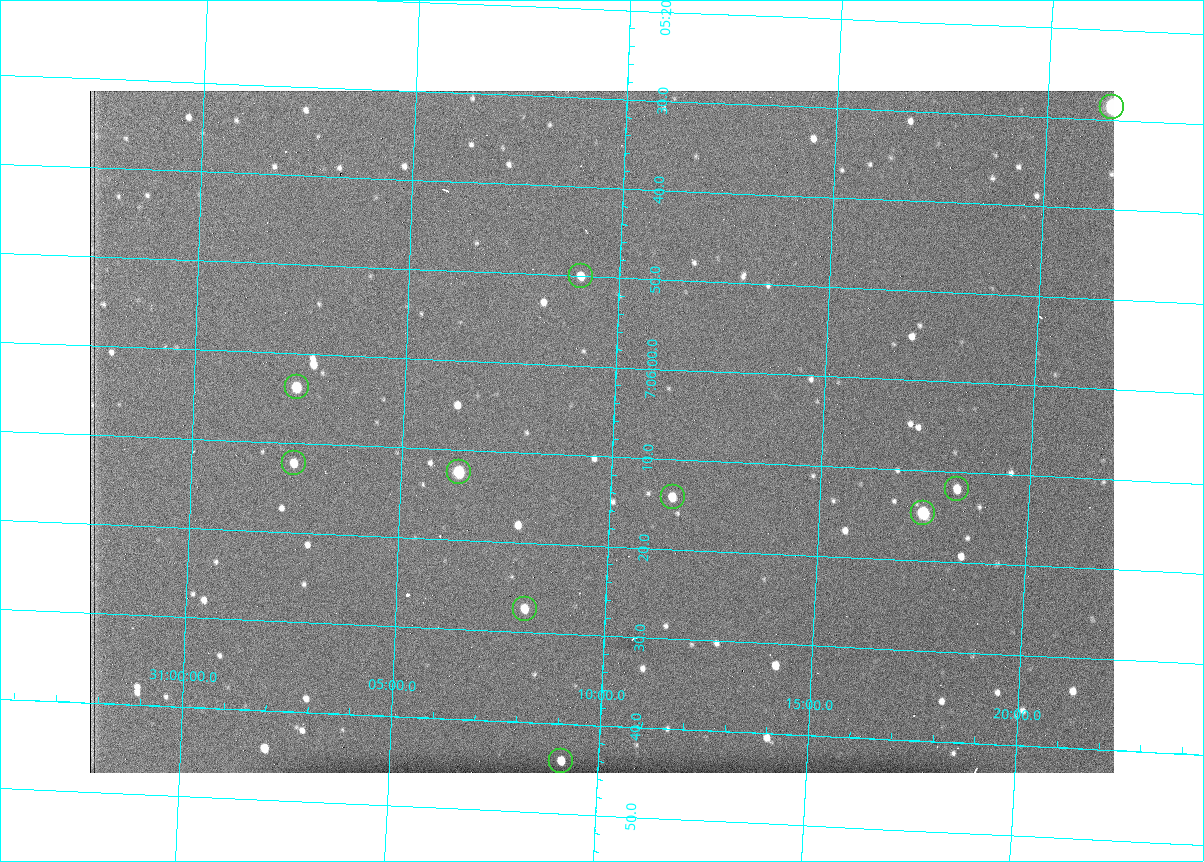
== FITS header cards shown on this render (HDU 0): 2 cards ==
NAXIS1  =                 1024 /fastest changing axis
NAXIS2  =                  682 /next to fastest changing axis

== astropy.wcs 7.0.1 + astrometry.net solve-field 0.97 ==
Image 1024 x 682 px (HDU 0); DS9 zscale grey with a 90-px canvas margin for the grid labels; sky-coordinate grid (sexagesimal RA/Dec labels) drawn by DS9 from the SOLVED WCS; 10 Tycho-2 reference stars matched to detected sources circled (green)
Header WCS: RA---TAN/DEC--TAN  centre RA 07:06:07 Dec +31:10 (106.53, +31.16 deg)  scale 1.43 arcsec/px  FOV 24.4' x 16.3'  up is -93 deg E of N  parity flipped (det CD > 0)
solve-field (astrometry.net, Tycho-2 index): VERIFIED the header's WCS against the Tycho-2 star catalogue (10 matches, 0 conflicts) and refined it, rather than solving blind
Solved WCS: RA---TAN-SIP/DEC--TAN-SIP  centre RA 07:06:07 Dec +31:10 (106.53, +31.16 deg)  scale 1.43 arcsec/px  FOV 24.4' x 16.3'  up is -92 deg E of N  parity flipped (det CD > 0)
The solver's refit moves the header's centre by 0.4 arcsec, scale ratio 0.9993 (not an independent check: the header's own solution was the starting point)
Tycho-2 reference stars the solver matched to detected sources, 10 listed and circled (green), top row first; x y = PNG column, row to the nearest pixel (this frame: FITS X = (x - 90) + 1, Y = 682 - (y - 91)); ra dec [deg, ICRS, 3 dp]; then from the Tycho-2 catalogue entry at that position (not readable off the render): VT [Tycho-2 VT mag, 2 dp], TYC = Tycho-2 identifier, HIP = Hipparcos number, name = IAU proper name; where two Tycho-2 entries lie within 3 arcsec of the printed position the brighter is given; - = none
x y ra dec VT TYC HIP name
1112 107 106.369 +31.359 8.79 2438-636-1 - -
581 276 106.458 +31.151 12.35 2438-728-1 - -
297 387 106.516 +31.041 10.39 2438-398-1 - -
294 463 106.551 +31.041 11.84 2438-663-1 - -
459 472 106.552 +31.106 9.20 2438-180-1 - -
957 489 106.550 +31.305 11.61 2438-184-1 - -
673 497 106.559 +31.192 11.79 2438-1039-1 - -
923 513 106.562 +31.292 10.01 2438-106-1 - -
525 609 106.614 +31.135 11.36 2438-550-1 - -
561 761 106.684 +31.152 11.76 2438-931-1 - -